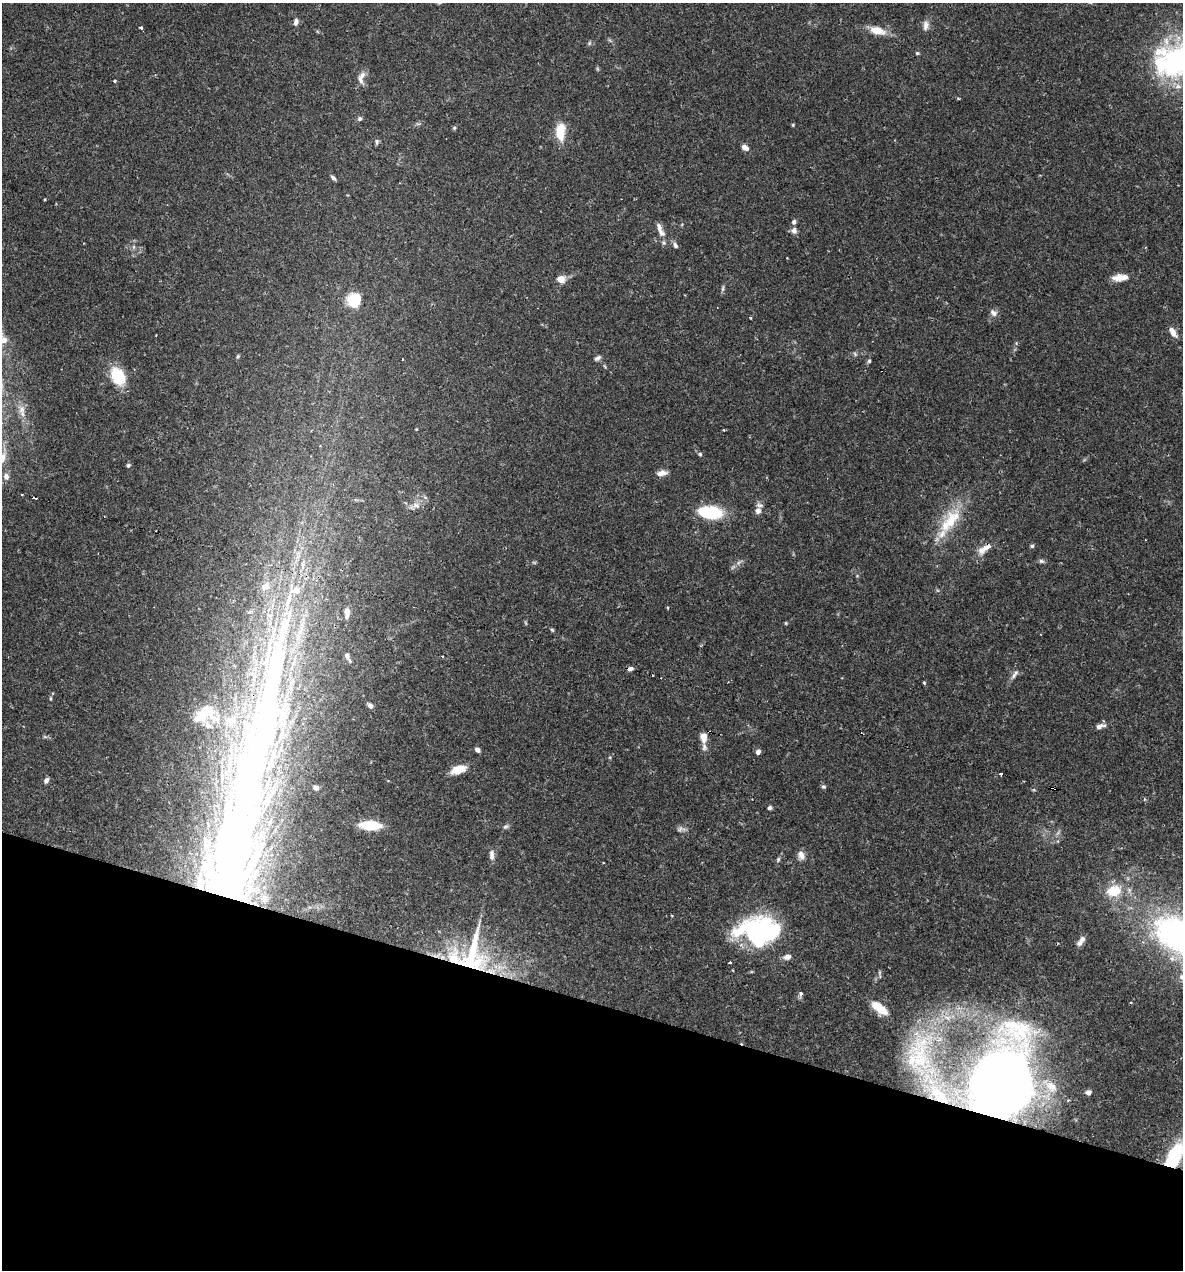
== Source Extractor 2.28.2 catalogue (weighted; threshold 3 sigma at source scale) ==
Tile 15 of 4 x 4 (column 3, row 4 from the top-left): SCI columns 2609-3789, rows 1-1268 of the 5092 x 5073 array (HDU 1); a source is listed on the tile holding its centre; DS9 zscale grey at full resolution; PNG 1185 x 1272 px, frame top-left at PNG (2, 3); no overlay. Shown black and unused: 21% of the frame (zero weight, under 2 of 3 exposures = <1% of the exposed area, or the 3 px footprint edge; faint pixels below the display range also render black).
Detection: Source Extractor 2.28.2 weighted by HDU 2 'WHT'; one run over the whole footprint, this tile lists its part. Background 0.0709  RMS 0.0039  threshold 0.0176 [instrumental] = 3 sigma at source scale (4.5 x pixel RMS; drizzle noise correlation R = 1.50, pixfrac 1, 0.05/0.05 arcsec/px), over >= 5 px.
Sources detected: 121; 1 too faint to see at this stretch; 3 inside a brighter object's white glare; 4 cosmic-ray / hot-pixel residue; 1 long thin detection or spike segment (spike, bleed or trail) — not listed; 12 inside a brighter listed object's ellipse — not listed separately; the other 100 listed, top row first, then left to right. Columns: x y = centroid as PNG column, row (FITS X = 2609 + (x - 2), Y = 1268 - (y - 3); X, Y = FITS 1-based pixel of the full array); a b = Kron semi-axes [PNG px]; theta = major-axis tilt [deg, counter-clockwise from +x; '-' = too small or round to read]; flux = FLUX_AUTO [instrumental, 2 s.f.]
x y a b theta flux
296 22 9 6 74 1.5
926 25 14 7 85 2.1
141 28 4 3 - 0.53
877 31 21 10 -16 5.6
589 43 6 5 - 0.65
917 53 4 4 - 0.53
1181 60 69 38 9 87
362 75 12 7 49 2
114 81 4 3 - 0.58
360 119 6 5 - 0.98
793 125 4 4 - 0.38
454 128 5 5 - 0.51
560 132 14 8 87 12
377 142 8 5 84 0.84
745 148 9 6 -31 2
333 178 8 4 -41 0.92
794 222 6 5 - 1
660 230 22 7 -66 3.3
794 230 7 6 - 1.8
675 245 8 5 -62 1.1
1121 277 20 7 5 4.5
561 279 5 5 - 9.8
723 288 10 4 81 0.79
354 300 18 17 - 10
993 313 10 7 -36 1.7
750 318 4 2 - 0.32
1173 332 14 7 -56 2.6
4 340 10 9 - 2.6
855 354 7 4 -46 0.65
238 356 5 4 - 0.46
597 358 10 5 34 1
402 359 3 2 - 0.35
869 361 5 4 - 0.84
118 376 20 14 -61 13
22 409 13 9 -79 2.8
700 454 5 5 - 0.66
2 458 15 9 64 4.1
128 465 6 5 - 0.7
662 473 12 7 11 2.4
6 476 9 7 -73 1.7
425 497 6 4 -20 0.62
416 505 11 7 -15 2.3
758 511 9 9 - 1.6
710 512 23 11 -6 25
952 519 36 19 62 16
1032 546 5 5 - 0.7
984 549 22 9 36 4
1041 561 8 5 -16 0.87
266 586 15 11 35 5.1
288 600 39 7 77 10
667 607 3 3 - 0.48
347 613 14 6 88 2.2
786 623 4 4 - 0.38
552 630 5 4 - 0.49
347 656 6 5 - 1.2
442 656 3 2 - 0.53
630 669 7 5 17 1.2
1014 676 9 7 55 1.5
924 683 3 3 - 0.54
50 698 6 3 -72 0.41
370 706 6 5 - 1.5
205 714 36 26 7 17
1099 726 11 6 25 1.7
281 735 24 8 71 7.3
45 737 6 4 -19 0.57
704 737 9 6 -86 4.2
704 747 12 7 -87 1.6
477 750 5 4 - 1.4
758 752 5 5 - 1.7
458 769 16 8 21 6.5
1001 774 3 3 - 2.1
222 778 26 6 87 6
46 780 7 5 56 1.2
823 787 6 6 - 0.72
316 788 5 4 - 1.2
1053 788 6 3 -13 4.1
1034 790 6 4 -18 0.45
769 808 5 4 - 0.82
370 825 20 8 -4 14
505 827 7 5 17 0.84
681 829 12 7 -12 1.4
492 855 14 6 -89 2
801 855 11 9 -75 2.1
778 859 7 4 64 0.66
1114 891 17 13 17 10
264 898 16 14 -73 7.1
672 916 4 2 - 0.27
759 929 43 31 7 61
1179 935 54 33 -29 130
1082 939 9 7 50 1.8
472 955 58 34 85 43
787 957 10 6 11 2.1
730 962 3 3 - 0.66
801 993 5 5 - 1
879 1008 23 10 -36 7.4
920 1053 74 44 86 63
1001 1083 53 33 75 560
1051 1086 18 12 -28 6.3
1088 1092 6 5 - 1.7
1174 1157 32 15 58 34
Overlapping masked pixels (flux is a lower limit): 5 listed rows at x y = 1053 788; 472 955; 920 1053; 1001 1083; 1174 1157
Isophote crosses this tile's border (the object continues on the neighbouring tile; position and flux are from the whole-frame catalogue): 4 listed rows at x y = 1181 60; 2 458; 1179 935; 1174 1157